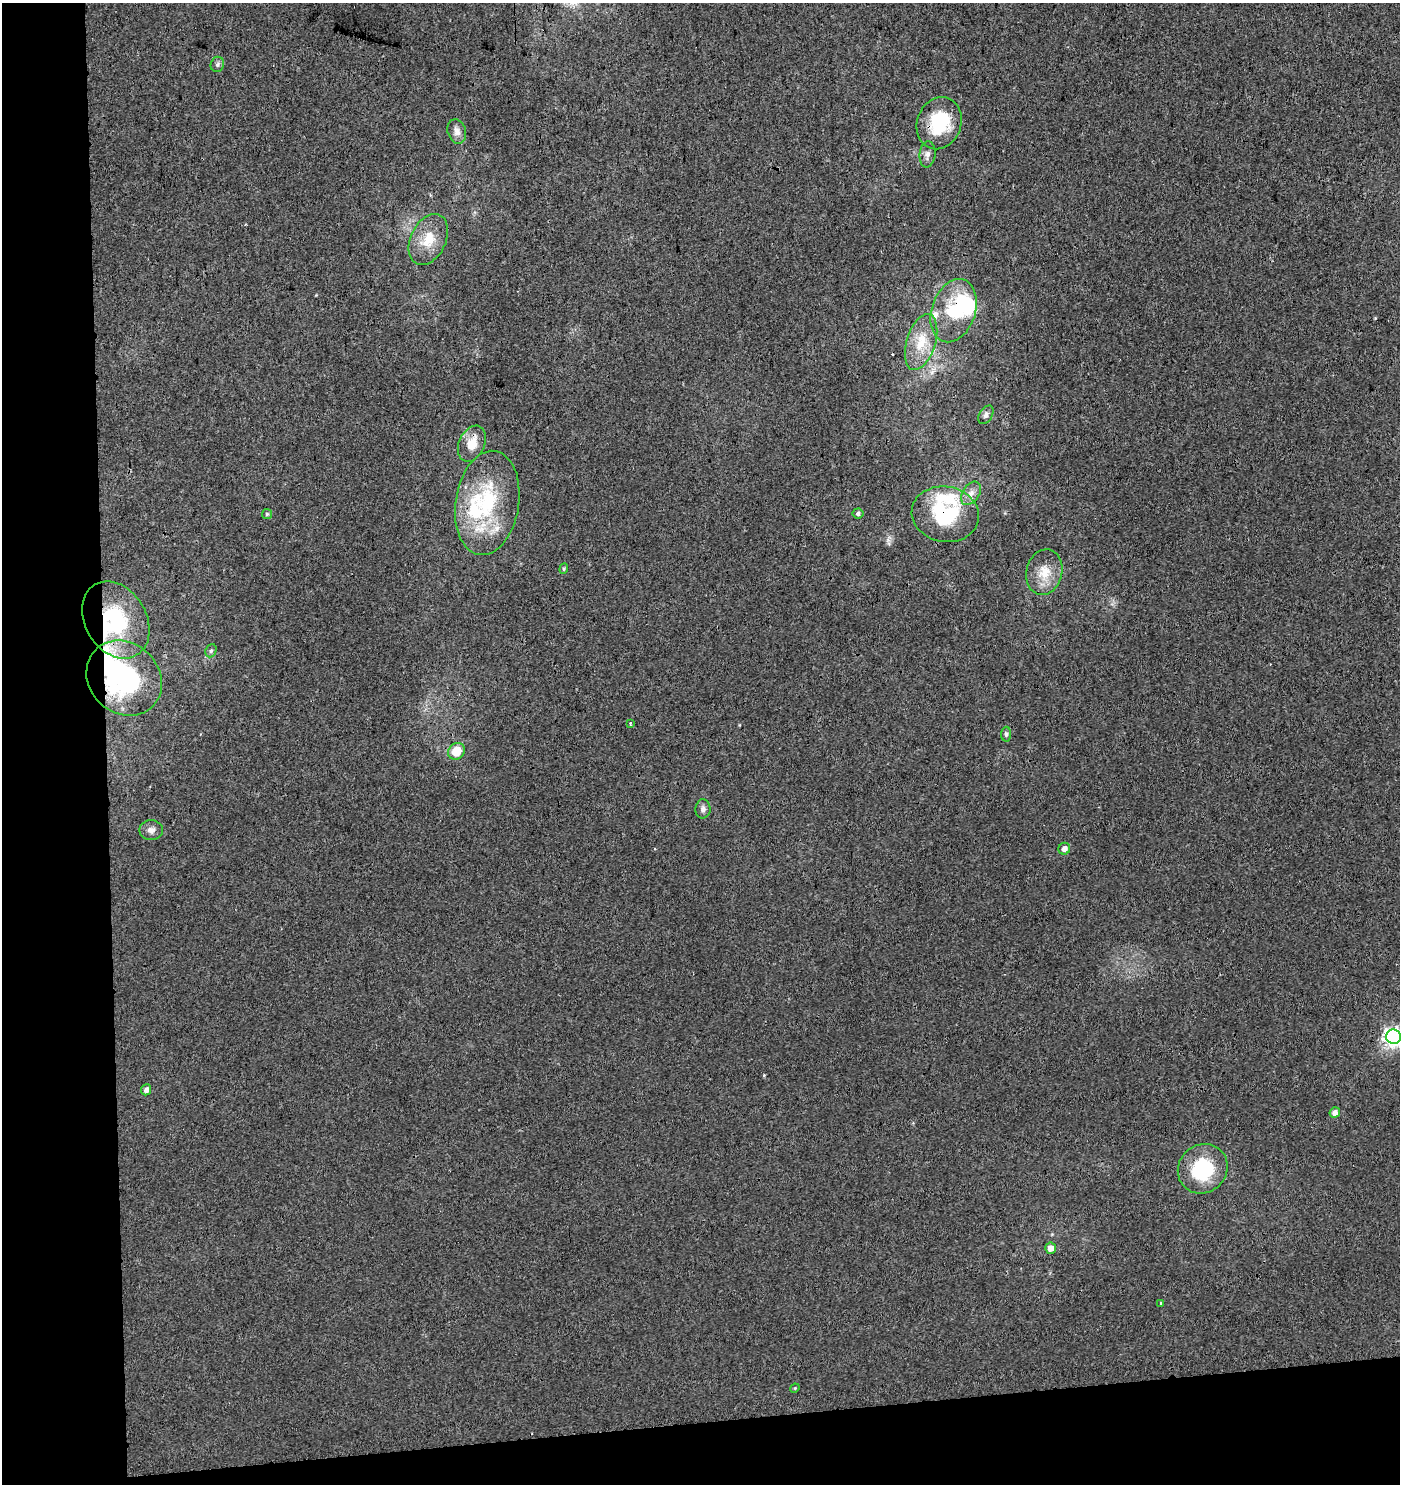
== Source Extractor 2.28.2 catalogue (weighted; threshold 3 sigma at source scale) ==
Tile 7 of 3 x 3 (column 1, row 3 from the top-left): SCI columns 3-1400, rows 52-1533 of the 4244 x 4552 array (HDU 1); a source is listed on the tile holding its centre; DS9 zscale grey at full resolution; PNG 1402 x 1486 px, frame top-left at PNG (2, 3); each listed source drawn as its Kron ellipse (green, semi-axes under 4 px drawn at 4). Shown black and unused: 12% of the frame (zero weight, under 3 of 4 exposures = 5% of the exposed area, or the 3 px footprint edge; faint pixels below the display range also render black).
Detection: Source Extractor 2.28.2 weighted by HDU 2 'WHT'; one run over the whole footprint, this tile lists its part. Background -0.00215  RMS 0.0037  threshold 0.0169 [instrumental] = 3 sigma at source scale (4.5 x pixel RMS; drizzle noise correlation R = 1.50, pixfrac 1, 0.0396/0.0396 arcsec/px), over >= 5 px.
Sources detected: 43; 3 inside a brighter object's white glare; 3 cosmic-ray / hot-pixel residue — neither listed nor drawn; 5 inside a brighter listed object's ellipse — not listed separately; the other 32 listed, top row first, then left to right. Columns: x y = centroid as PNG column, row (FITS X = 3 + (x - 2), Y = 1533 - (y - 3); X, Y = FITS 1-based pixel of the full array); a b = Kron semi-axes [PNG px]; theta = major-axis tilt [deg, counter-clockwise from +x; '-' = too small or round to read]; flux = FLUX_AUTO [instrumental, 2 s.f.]
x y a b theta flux
217 64 8 6 72 1
939 123 26 22 69 19
457 131 12 9 -73 2.4
927 154 13 8 84 1.8
428 240 27 17 64 9.8
954 311 32 22 71 19
921 342 29 14 73 11
986 415 10 6 59 1.3
472 444 19 13 66 6.6
971 493 13 8 57 2.6
487 503 52 31 81 34
858 513 5 5 - 0.88
267 514 5 5 - 0.53
945 514 34 27 -10 28
564 569 5 4 - 0.47
1044 572 23 18 76 7.7
116 620 41 30 -59 33
211 651 7 5 66 0.84
124 678 40 35 -44 65
630 724 4 2 - 0.47
1006 734 7 5 89 0.89
456 751 9 7 45 7.3
703 809 9 7 88 1.5
151 830 12 10 1 2
1064 849 6 5 - 2.3
1393 1037 7 7 - 170
146 1090 5 5 - 1.5
1335 1113 5 5 - 2.1
1203 1169 26 24 44 25
1051 1248 5 5 - 2.8
1161 1303 3 3 - 0.82
795 1388 5 4 - 0.36
Overlapping masked pixels (flux is a lower limit): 6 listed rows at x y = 939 123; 954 311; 472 444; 945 514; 116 620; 124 678
Isophote crosses this tile's border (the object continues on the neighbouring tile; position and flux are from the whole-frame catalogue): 1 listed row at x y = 1393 1037